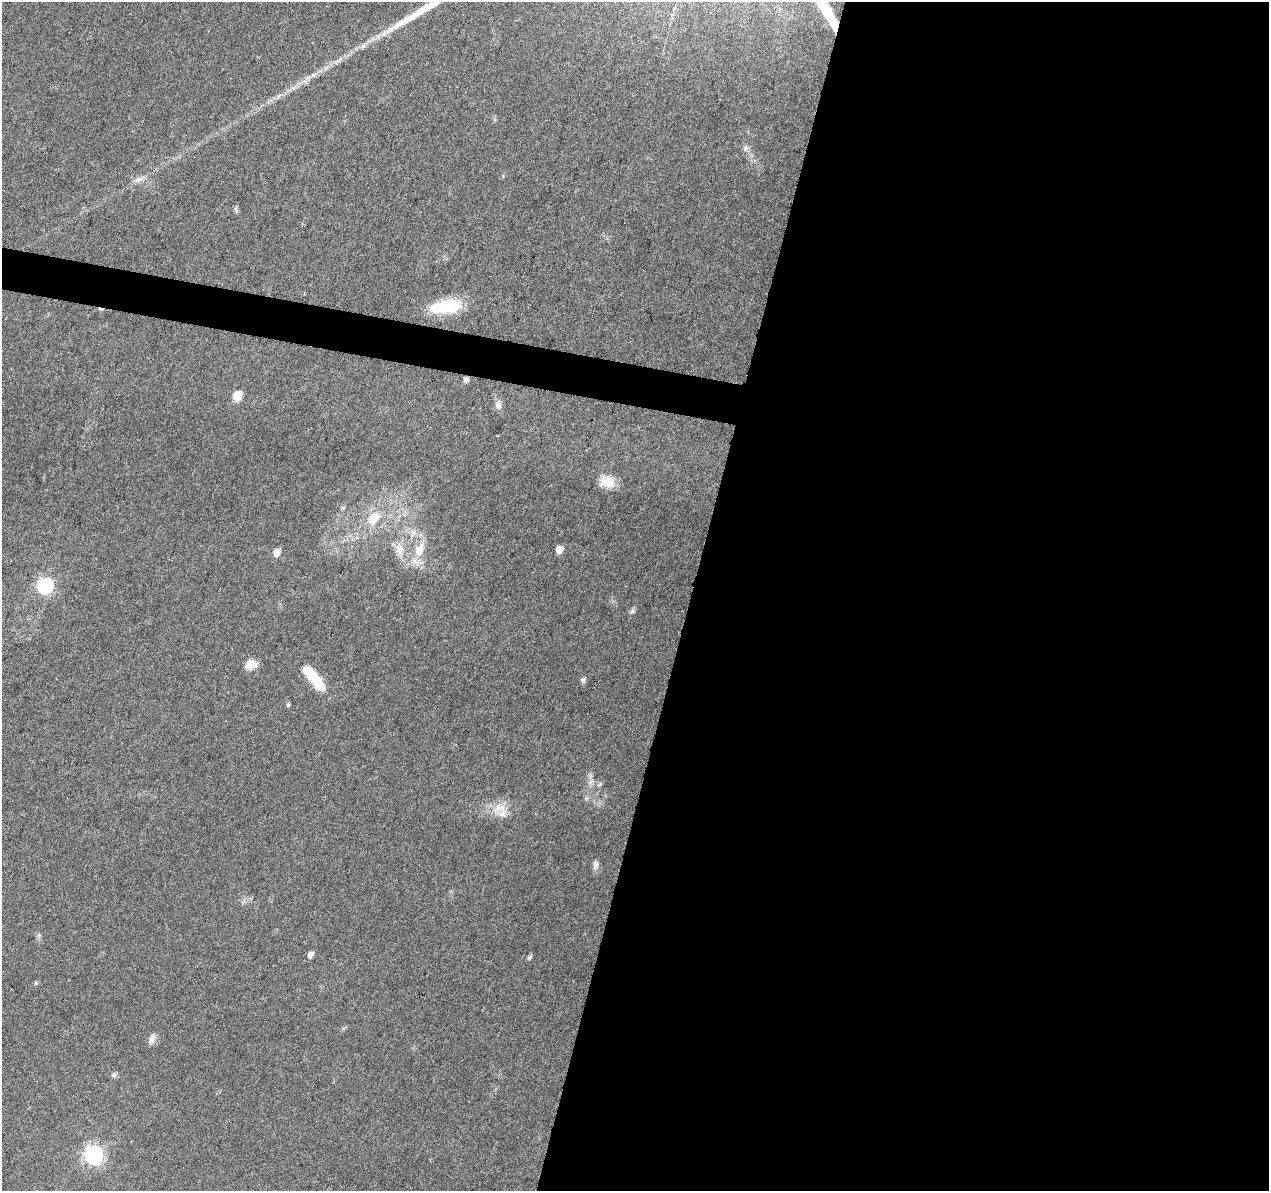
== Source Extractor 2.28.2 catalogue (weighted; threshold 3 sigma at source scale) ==
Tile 12 of 4 x 4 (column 4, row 3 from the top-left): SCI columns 3808-5074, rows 1473-2661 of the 5074 x 5261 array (HDU 1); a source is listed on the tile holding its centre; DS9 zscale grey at full resolution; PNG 1271 x 1193 px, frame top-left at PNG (2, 2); no overlay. Shown black and unused: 48% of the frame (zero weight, under 3 of 6 exposures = <1% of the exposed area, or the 3 px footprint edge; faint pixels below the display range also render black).
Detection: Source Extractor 2.28.2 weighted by HDU 2 'WHT'; one run over the whole footprint, this tile lists its part. Background 0.0432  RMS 0.0035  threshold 0.0145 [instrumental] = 3 sigma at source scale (4.09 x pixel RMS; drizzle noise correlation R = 1.36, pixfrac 0.8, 0.0396/0.0396 arcsec/px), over >= 5 px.
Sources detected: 30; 1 cosmic-ray / hot-pixel residue — not listed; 2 inside a brighter listed object's ellipse — not listed separately; the other 27 listed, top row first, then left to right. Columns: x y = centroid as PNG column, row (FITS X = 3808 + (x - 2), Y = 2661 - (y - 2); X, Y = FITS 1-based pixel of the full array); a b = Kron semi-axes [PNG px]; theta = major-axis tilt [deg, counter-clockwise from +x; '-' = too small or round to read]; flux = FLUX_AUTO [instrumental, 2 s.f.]
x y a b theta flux
384 33 7 4 71 0.76
745 149 9 7 58 1.1
138 179 12 7 25 1.7
444 306 33 16 12 15
466 380 6 5 - 1.1
237 396 7 6 - 10
498 405 13 8 89 1.7
607 481 22 15 -27 5.1
374 518 25 16 50 8.7
400 549 14 12 62 3.5
559 549 6 5 - 3.5
419 550 21 12 68 6.6
277 552 7 5 58 3.3
45 586 8 7 - 61
632 611 8 6 48 0.71
251 664 14 10 15 3.3
315 679 31 9 -51 13
583 680 7 5 66 0.99
288 705 6 5 - 0.51
499 808 21 11 23 4.9
595 865 12 7 81 1.4
310 954 7 5 60 1.5
529 957 6 5 - 0.74
36 983 5 5 - 0.49
151 1039 13 7 73 1.8
114 1075 7 6 - 0.74
94 1155 8 7 - 130
Overlapping masked pixels (flux is a lower limit): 1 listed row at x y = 466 380